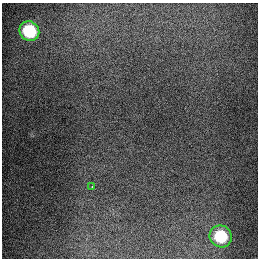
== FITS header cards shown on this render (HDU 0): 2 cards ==
NAXIS1  =                  256
NAXIS2  =                  256

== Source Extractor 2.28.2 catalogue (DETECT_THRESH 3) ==
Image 256 x 256 px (HDU 0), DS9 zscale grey, 1 PNG px = 1 image px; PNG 260 x 260 px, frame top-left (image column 1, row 256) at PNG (2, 3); each listed source drawn as its Kron ellipse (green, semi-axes under 4 px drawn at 4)
Background 1290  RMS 27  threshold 79.9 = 3 sigma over >= 5 px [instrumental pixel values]
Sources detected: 3; all 3 listed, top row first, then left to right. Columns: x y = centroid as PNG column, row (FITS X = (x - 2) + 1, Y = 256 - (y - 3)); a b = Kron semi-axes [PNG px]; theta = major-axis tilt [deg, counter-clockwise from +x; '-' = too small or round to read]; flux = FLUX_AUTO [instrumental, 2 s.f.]
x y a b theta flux
29 31 10 9 - 90000
92 186 3 2 - 8800
221 236 11 10 - 72000